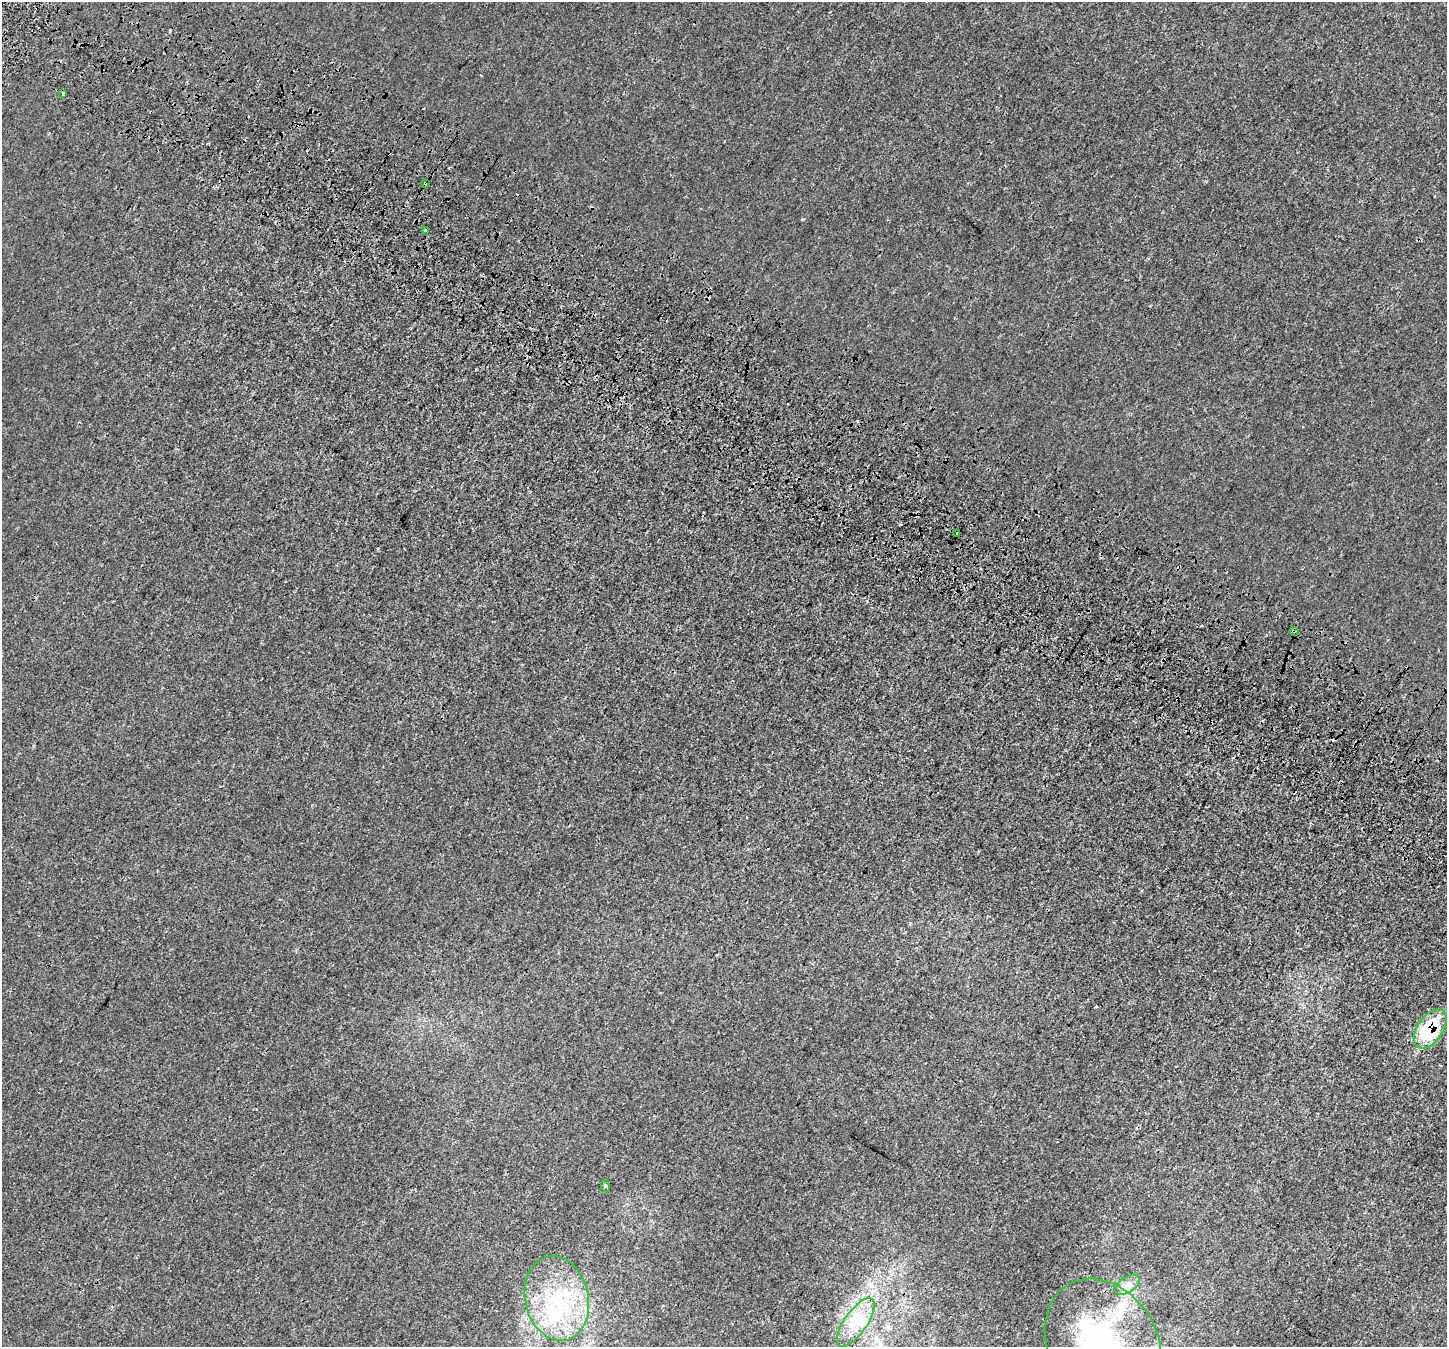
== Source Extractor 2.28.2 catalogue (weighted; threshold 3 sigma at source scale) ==
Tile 11 of 4 x 4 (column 3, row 3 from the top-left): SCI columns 3020-4464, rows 1686-3030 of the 6043 x 6121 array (HDU 1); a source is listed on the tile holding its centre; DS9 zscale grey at full resolution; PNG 1449 x 1349 px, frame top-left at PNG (2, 2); each listed source drawn as its Kron ellipse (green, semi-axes under 4 px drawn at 4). Shown black and unused: <1% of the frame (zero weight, under 3 of 4 exposures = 9% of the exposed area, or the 3 px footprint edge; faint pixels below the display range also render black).
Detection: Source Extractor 2.28.2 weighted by HDU 2 'WHT'; one run over the whole footprint, this tile lists its part. Background 4.56e-04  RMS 0.0014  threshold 0.00613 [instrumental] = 3 sigma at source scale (4.5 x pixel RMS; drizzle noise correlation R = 1.50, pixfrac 1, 0.0396/0.0396 arcsec/px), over >= 5 px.
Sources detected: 19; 1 inside a brighter object's white glare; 5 cosmic-ray / hot-pixel residue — neither listed nor drawn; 2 inside a brighter listed object's ellipse — not listed separately; the other 11 listed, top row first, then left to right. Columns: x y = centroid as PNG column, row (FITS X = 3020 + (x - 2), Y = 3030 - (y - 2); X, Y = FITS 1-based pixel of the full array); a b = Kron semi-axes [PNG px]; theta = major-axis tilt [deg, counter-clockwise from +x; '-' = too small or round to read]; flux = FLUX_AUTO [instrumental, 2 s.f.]
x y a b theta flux
63 93 3 3 - 0.14
425 183 3 3 - 0.33
425 231 3 3 - 0.34
957 533 3 3 - 0.33
1294 631 4 3 - 0.12
1430 1029 22 12 55 8.3
605 1186 6 3 -82 0.17
1127 1285 14 7 33 1
557 1298 43 32 -77 12
856 1322 28 11 55 3.3
1103 1344 69 54 -59 25
Overlapping masked pixels (flux is a lower limit): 3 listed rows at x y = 425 183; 1294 631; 1430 1029
Isophote crosses this tile's border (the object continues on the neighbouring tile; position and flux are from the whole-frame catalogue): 1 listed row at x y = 1103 1344
Unlisted compact peaks at least as high as the median listed source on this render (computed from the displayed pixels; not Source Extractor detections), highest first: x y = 803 219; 476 369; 378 549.